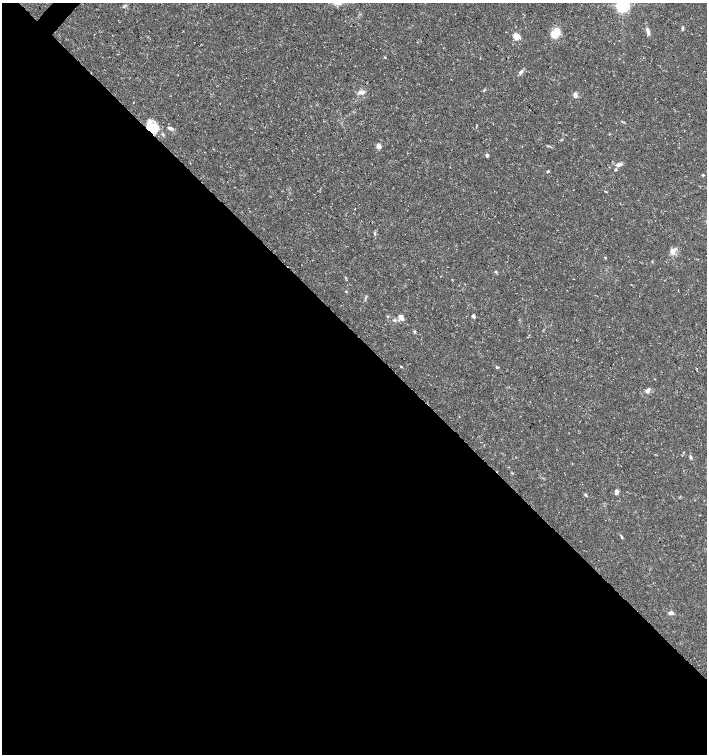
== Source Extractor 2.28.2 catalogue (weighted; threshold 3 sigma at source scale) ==
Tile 14 of 4 x 4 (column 2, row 4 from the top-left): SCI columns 1573-2981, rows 9-1512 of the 6027 x 6026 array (HDU 1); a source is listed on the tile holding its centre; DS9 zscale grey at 2 x 2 block average (1 PNG px = mean of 2 x 2 image px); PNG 709 x 756 px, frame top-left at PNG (2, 3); no overlay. Shown black and unused: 56% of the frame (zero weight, under 3 of 5 exposures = <1% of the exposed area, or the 3 px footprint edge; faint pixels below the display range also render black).
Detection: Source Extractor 2.28.2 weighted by HDU 2 'WHT'; one run over the whole footprint, this tile lists its part. Background 0.0289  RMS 0.0022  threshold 0.00999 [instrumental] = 3 sigma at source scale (4.5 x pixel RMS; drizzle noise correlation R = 1.50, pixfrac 1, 0.0396/0.0396 arcsec/px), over >= 5 px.
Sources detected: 37; all 37 listed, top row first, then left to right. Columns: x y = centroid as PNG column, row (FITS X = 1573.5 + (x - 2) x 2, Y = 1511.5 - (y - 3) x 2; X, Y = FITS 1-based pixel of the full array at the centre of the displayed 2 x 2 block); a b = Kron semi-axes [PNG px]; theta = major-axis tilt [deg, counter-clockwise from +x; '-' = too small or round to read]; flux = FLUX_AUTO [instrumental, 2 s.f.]
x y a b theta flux
623 5 4 4 - 150
682 28 4 3 - 0.92
648 31 11 4 -70 1.9
557 33 17 9 28 6.2
516 36 6 5 - 5.1
385 57 3 3 - 0.42
521 72 8 4 50 1.3
484 90 4 2 - 0.42
361 92 8 5 9 2
575 95 8 5 -84 1.7
133 102 2 2 - 0.59
152 127 14 10 -27 14
170 128 7 4 -22 1.4
379 146 5 4 - 2.6
548 146 4 2 - 0.49
487 155 3 2 - 2.2
619 164 8 5 19 1.8
616 169 3 3 - 0.66
548 171 3 3 - 0.53
703 175 4 2 - 0.44
375 233 5 2 - 0.43
672 251 7 6 - 2.7
605 258 3 2 - 0.33
496 271 3 3 - 0.53
346 291 2 2 - 0.46
473 316 4 3 - 1.2
401 317 7 4 -51 3.2
395 320 4 3 - 0.7
414 331 4 3 - 0.52
401 367 3 2 - 0.41
497 367 4 3 - 0.61
648 390 7 4 55 1.4
690 457 5 3 - 0.89
616 492 5 3 - 1.8
585 495 4 3 - 0.69
622 537 3 3 - 0.41
671 613 6 4 1 1.8
Overlapping masked pixels (flux is a lower limit): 1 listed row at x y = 152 127
Isophote crosses this tile's border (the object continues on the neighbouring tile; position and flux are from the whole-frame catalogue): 1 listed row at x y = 623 5